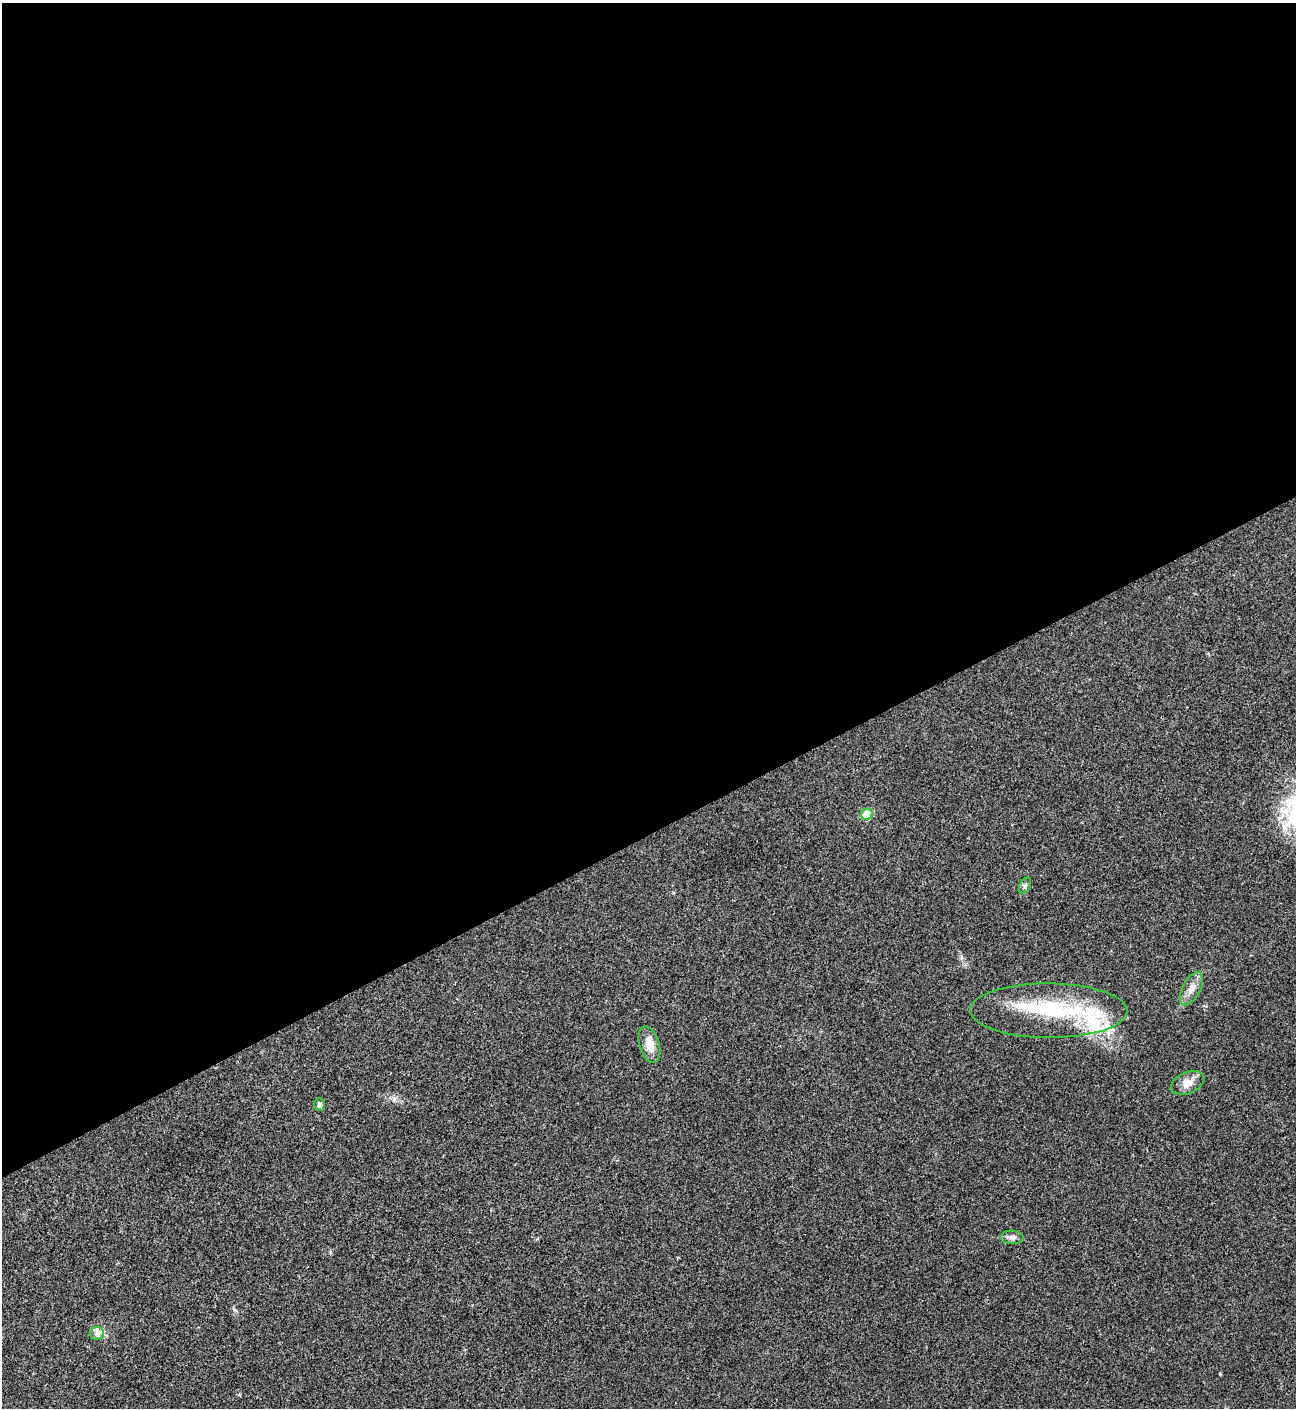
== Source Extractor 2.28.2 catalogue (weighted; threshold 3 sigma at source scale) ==
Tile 2 of 4 x 4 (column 2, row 1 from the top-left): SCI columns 1582-2875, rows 4220-5625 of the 5619 x 5631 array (HDU 1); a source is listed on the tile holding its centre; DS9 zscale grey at full resolution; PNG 1298 x 1410 px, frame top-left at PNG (2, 3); each listed source drawn as its Kron ellipse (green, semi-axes under 4 px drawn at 4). Shown black and unused: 59% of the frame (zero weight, under 3 of 4 exposures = <1% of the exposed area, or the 3 px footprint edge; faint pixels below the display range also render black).
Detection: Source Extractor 2.28.2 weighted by HDU 2 'WHT'; one run over the whole footprint, this tile lists its part. Background 0.0201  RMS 0.0039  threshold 0.0176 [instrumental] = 3 sigma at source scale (4.5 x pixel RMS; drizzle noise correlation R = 1.50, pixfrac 1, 0.05/0.05 arcsec/px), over >= 5 px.
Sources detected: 12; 3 inside a brighter listed object's ellipse — not listed separately; the other 9 listed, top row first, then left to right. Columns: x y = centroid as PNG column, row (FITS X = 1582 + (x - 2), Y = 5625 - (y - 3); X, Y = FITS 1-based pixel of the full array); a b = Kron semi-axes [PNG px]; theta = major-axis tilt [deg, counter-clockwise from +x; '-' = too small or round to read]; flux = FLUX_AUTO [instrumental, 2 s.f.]
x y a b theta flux
867 814 6 5 - 9.8
1025 885 8 5 63 0.95
1191 989 18 9 61 3.4
1049 1011 78 27 0 37
650 1045 19 10 -73 4.7
1188 1083 17 10 23 3.9
319 1104 6 6 - 1
1012 1237 11 7 -5 1.9
97 1333 7 6 - 1.4